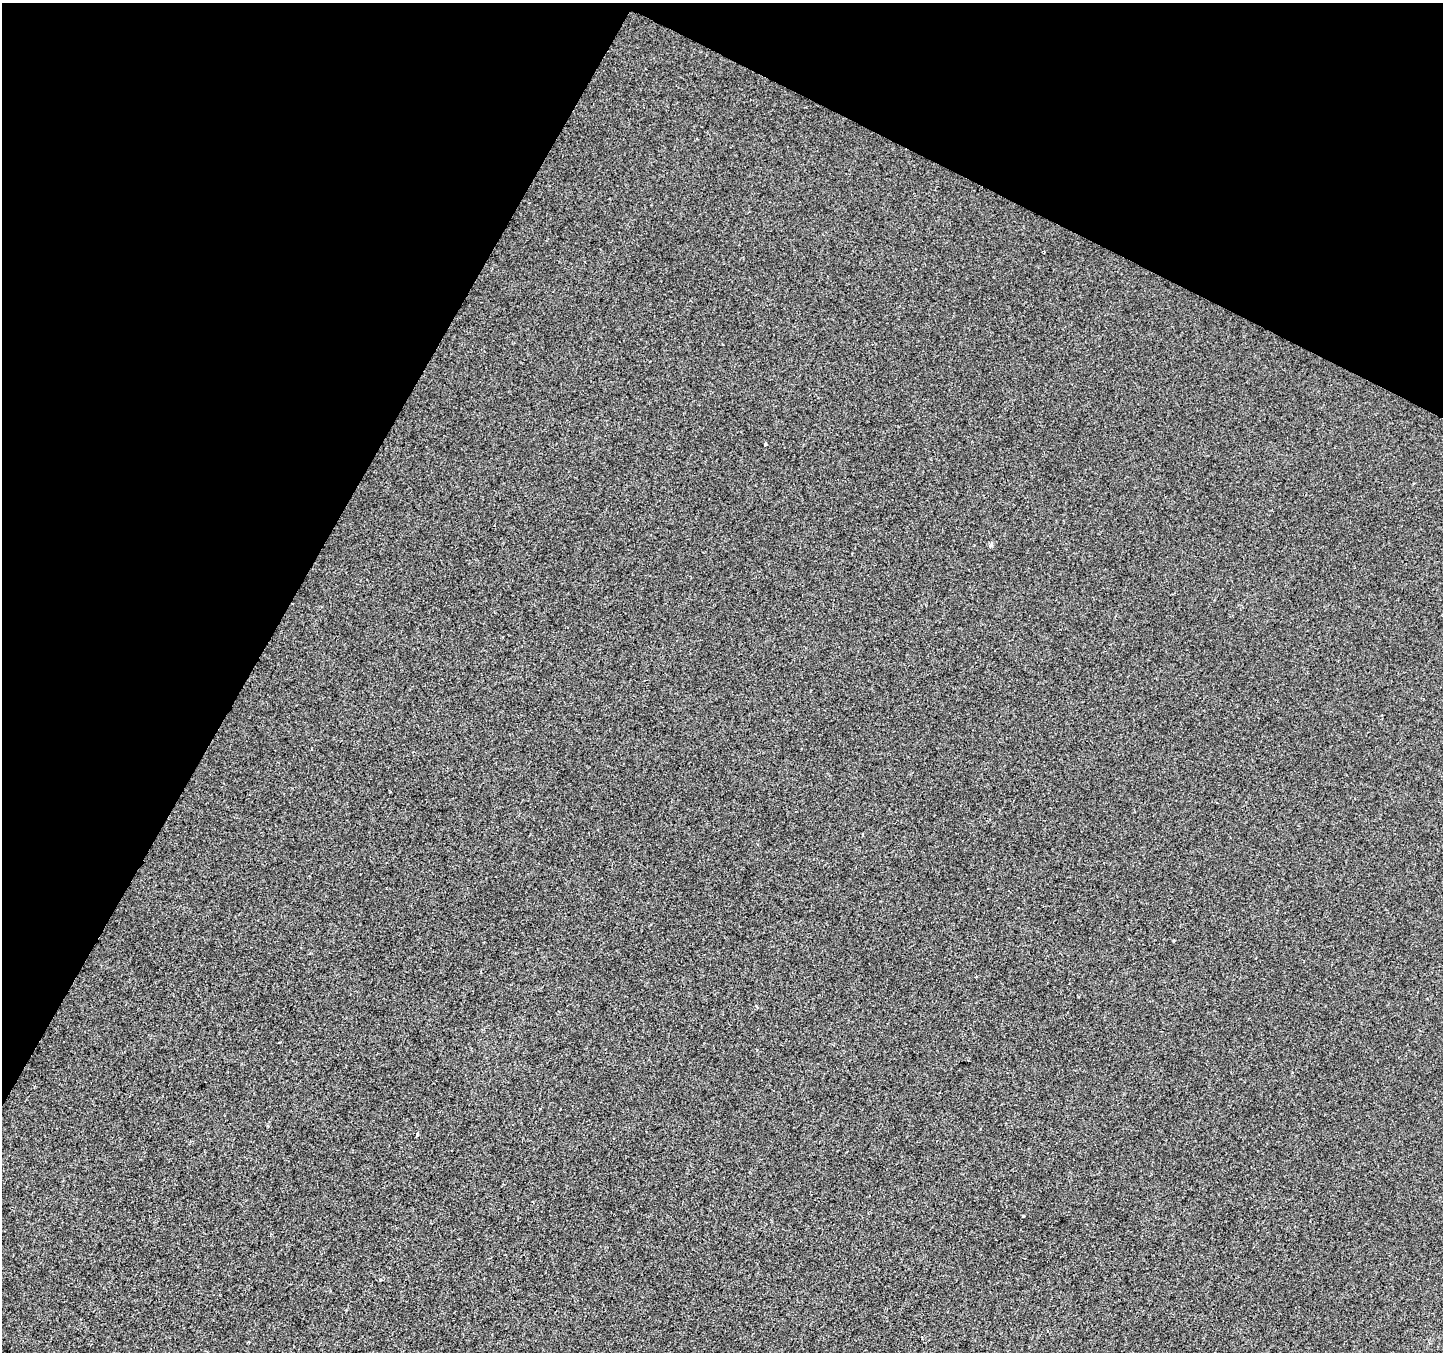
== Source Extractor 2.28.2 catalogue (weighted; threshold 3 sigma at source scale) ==
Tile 2 of 4 x 4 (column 2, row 1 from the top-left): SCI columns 1448-2888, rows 4317-5666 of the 5770 x 5865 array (HDU 1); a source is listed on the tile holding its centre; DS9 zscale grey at full resolution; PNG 1445 x 1354 px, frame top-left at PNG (2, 3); no overlay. Shown black and unused: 27% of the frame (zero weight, under 2 of 3 exposures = <1% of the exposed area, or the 3 px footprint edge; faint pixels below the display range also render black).
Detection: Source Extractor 2.28.2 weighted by HDU 2 'WHT'; one run over the whole footprint, this tile lists its part. Background -6.54e-04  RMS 0.0041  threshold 0.0185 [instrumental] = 3 sigma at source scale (4.5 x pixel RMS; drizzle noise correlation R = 1.50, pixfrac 1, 0.0396/0.0396 arcsec/px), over >= 5 px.
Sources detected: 6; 1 cosmic-ray / hot-pixel residue — not listed; the other 5 listed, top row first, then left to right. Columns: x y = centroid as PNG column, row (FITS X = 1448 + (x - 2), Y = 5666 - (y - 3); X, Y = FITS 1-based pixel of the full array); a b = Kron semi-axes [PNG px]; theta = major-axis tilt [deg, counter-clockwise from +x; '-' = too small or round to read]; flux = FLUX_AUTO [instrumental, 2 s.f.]
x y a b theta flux
1044 252 3 2 - 0.36
765 444 3 3 - 0.79
991 545 6 4 47 0.58
417 1134 3 3 - 1.3
1023 1216 3 2 - 0.5